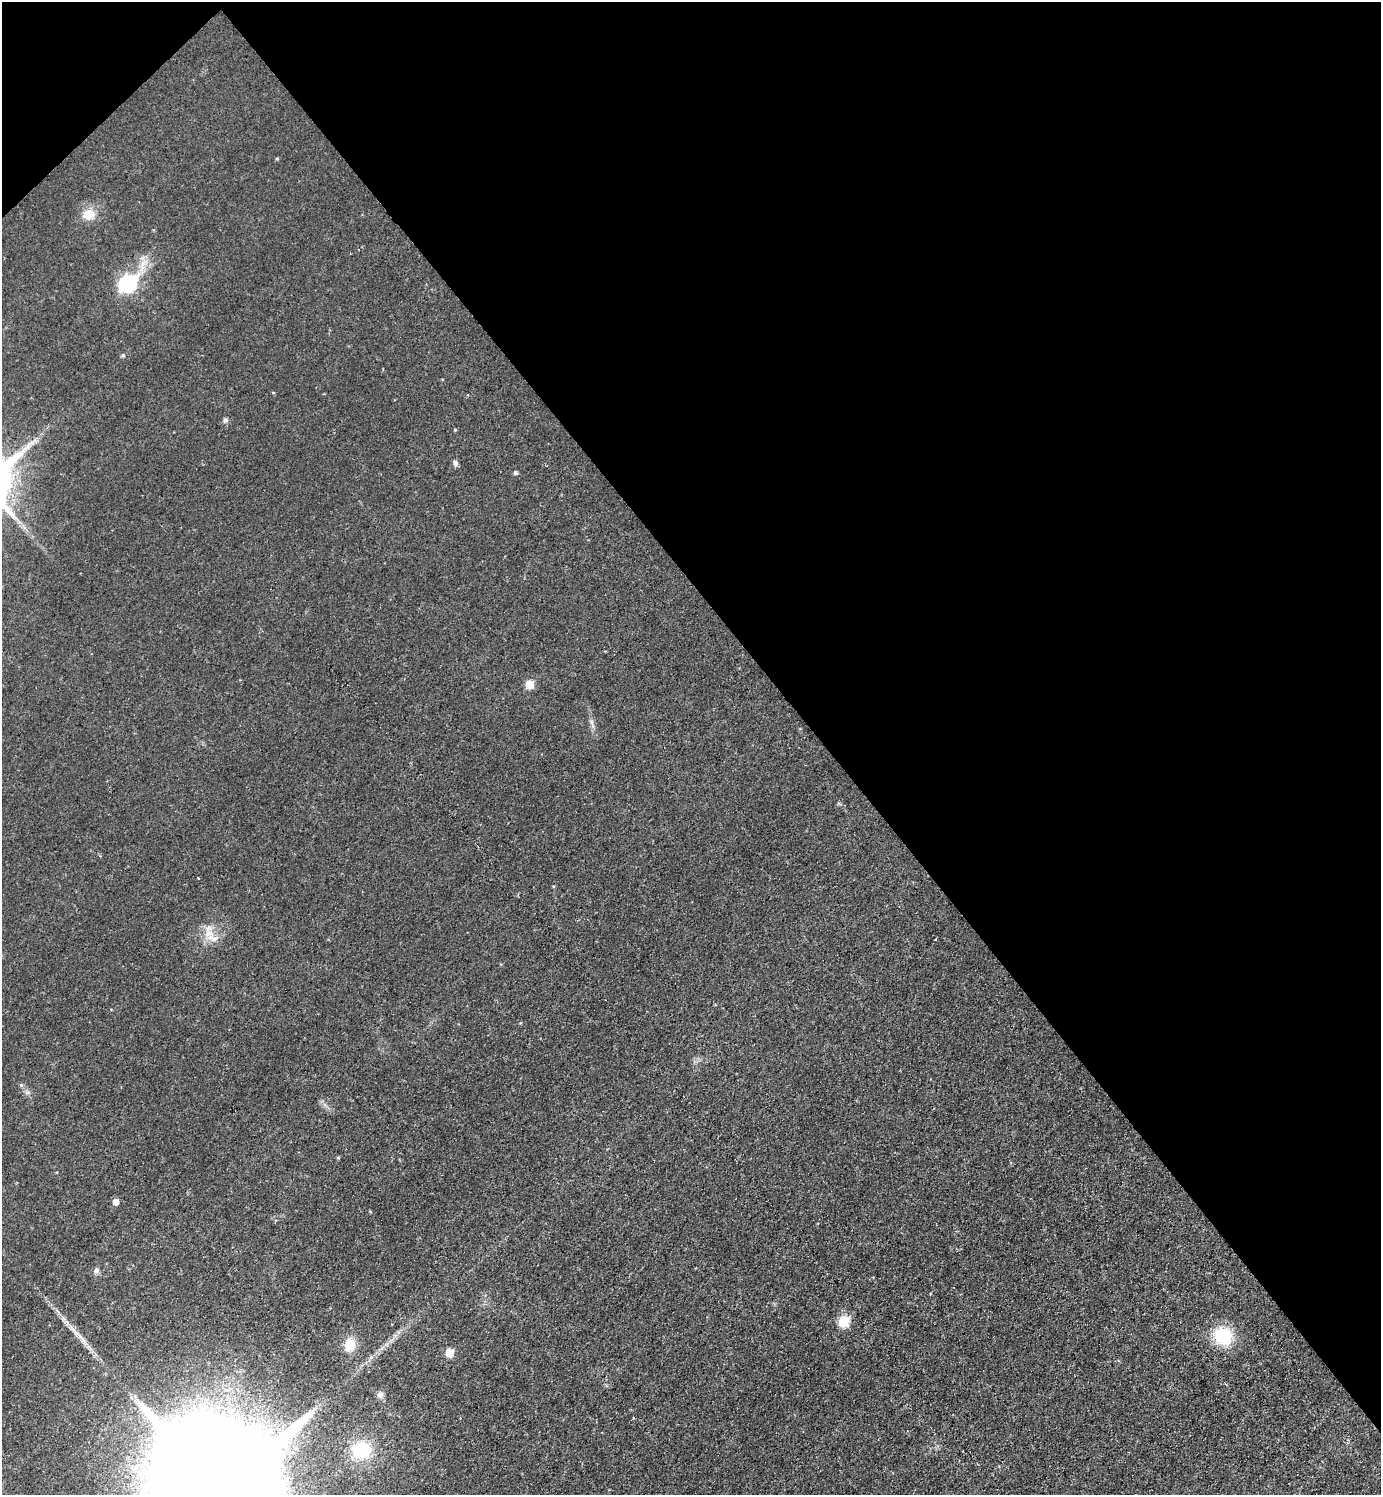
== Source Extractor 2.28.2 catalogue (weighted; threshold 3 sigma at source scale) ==
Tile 3 of 4 x 4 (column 3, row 1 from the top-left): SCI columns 2916-4294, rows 4483-5975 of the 5973 x 5975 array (HDU 1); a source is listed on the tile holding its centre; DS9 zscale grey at full resolution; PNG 1383 x 1497 px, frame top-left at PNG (2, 2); no overlay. Shown black and unused: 42% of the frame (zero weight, under 2 of 3 exposures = <1% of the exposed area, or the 3 px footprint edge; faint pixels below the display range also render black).
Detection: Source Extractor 2.28.2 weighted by HDU 2 'WHT'; one run over the whole footprint, this tile lists its part. Background 0.0319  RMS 0.0075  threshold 0.0335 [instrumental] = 3 sigma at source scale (4.5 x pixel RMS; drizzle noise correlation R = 1.50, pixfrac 1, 0.05/0.05 arcsec/px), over >= 5 px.
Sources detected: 19; all 19 listed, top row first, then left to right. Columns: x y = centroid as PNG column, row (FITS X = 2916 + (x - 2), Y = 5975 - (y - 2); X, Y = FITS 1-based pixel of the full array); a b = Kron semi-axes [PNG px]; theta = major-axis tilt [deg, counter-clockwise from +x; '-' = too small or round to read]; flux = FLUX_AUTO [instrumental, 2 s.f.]
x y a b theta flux
88 214 17 12 4 9
128 284 9 7 37 150
123 355 5 4 - 1.3
225 420 6 6 - 1.4
455 463 8 6 -77 2
515 473 5 4 - 1.4
530 684 5 5 - 14
198 878 3 2 - 0.53
213 938 17 9 -10 6.9
116 1202 5 5 - 4.9
96 1271 7 6 - 2
843 1321 6 6 - 31
78 1335 20 3 -45 4.7
1223 1336 17 16 - 31
349 1345 14 11 84 11
449 1353 5 5 - 13
380 1395 8 8 - 2.8
361 1450 16 14 -11 33
220 1493 52 28 -52 57000
Overlapping masked pixels (flux is a lower limit): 1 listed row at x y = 220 1493
Isophote crosses this tile's border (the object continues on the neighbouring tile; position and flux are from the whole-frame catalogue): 1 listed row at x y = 220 1493